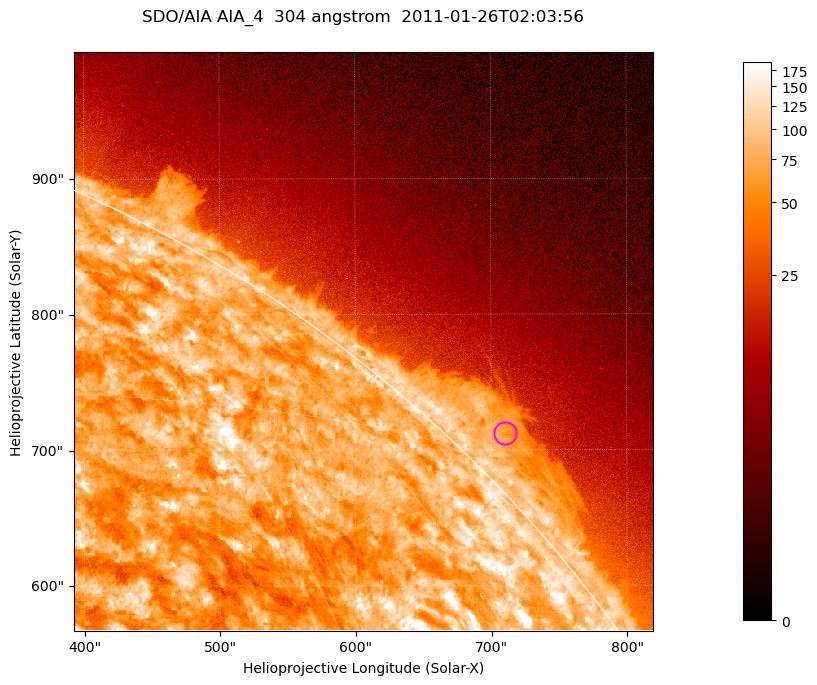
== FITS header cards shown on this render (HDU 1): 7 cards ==
TELESCOP= 'SDO/AIA '           / For AIA: SDO/AIA
INSTRUME= 'AIA_4   '           / For AIA: AIA_ATA1, AIA_ATA2, AIA_ATA3 or AIA_AT
WAVELNTH=                  304 / [angstrom] Wavelength
WAVEUNIT= 'angstrom'           / Wavelength unit: angstrom
DATE-OBS= '2011-01-26T02:03:56.127' / [ISO] Date when observation started; ISO 8
CTYPE1  = 'HPLN-TAN'           / CTYPE1; Typically HPLN
CTYPE2  = 'HPLT-TAN'           / CTYPE2; Typically HPLT

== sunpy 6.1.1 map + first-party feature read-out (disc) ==
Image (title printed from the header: SDO/AIA AIA_4  304 angstrom  2011-01-26T02:03:56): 711 x 711 px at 0.6 arcsec/px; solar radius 975 arcsec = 1624 px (partial field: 2.6% of the solar disc is inside the frame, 42% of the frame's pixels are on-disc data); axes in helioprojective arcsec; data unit not stated in the header (colour bar unlabelled)
Orientation: roll -0.132 deg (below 1 deg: not rotated)
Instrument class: DISC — disc imager (sunpy class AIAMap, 304 A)
Bright regions (active regions / flare kernels): reference = the on-disc median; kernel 7 px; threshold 5 sigma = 125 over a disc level ~73.9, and >= 1.15x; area >= 505 px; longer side >= 9 px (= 5.4 arcsec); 0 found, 0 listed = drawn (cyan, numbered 1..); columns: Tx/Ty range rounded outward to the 2 arcsec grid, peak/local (2 s.f.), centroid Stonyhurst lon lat
Off-limb structures (1.02-1.3 R_sun): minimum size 252 px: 2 found; the strongest spans PA ~310..320 deg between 1.02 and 1.06 R_sun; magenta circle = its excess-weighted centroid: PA ~315 deg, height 1.03 R_sun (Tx ~710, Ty ~712 arcsec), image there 2.8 x the reference